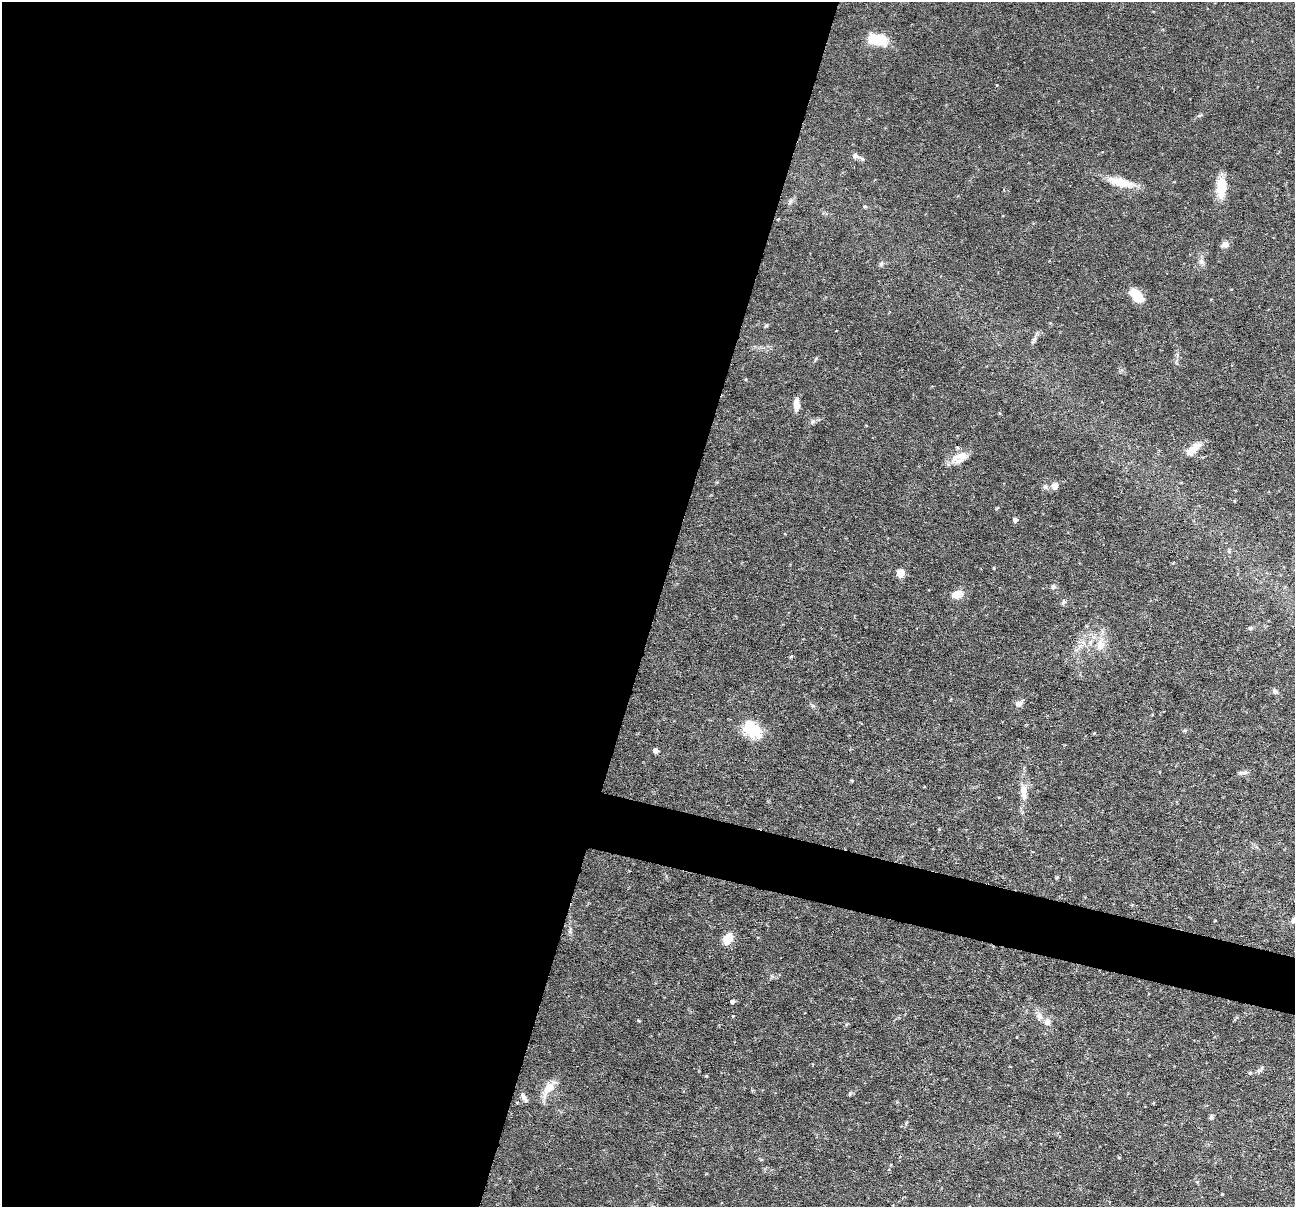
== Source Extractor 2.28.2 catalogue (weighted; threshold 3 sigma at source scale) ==
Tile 5 of 4 x 4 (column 1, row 2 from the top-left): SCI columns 1-1293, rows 2656-3860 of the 5173 x 5188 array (HDU 1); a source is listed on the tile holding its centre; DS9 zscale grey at full resolution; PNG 1297 x 1209 px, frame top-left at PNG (2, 2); no overlay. Shown black and unused: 53% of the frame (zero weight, under 3 of 6 exposures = <1% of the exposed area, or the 3 px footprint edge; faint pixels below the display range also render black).
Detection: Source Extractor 2.28.2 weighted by HDU 2 'WHT'; one run over the whole footprint, this tile lists its part. Background 0.0644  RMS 0.0042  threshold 0.0171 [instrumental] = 3 sigma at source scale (4.09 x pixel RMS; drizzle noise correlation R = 1.36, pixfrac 0.8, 0.05/0.05 arcsec/px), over >= 5 px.
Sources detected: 43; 1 inside a brighter listed object's ellipse — not listed separately; the other 42 listed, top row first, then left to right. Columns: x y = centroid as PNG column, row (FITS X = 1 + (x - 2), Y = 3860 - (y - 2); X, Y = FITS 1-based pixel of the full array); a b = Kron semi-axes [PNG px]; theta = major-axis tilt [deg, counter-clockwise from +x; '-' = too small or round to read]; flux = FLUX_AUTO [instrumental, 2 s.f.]
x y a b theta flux
877 39 18 10 -12 12
855 156 8 7 - 1.4
1120 182 31 10 -15 8.9
1221 187 26 11 88 8.1
865 206 6 4 0 0.46
1225 244 9 8 - 1.9
881 264 7 5 70 0.81
1137 295 16 9 -49 8.5
1035 339 9 4 81 1.1
796 404 14 6 89 3.1
813 422 7 4 46 0.87
1193 449 21 8 38 5.4
962 456 17 12 10 4.6
1055 486 8 7 - 2.4
1015 520 5 5 - 1.2
900 573 8 7 - 3.6
1053 587 6 6 - 0.98
957 594 10 7 17 5.2
1064 601 8 5 88 0.89
1250 628 6 5 - 0.67
1100 645 15 12 -87 5
791 657 5 3 - 0.42
1275 691 7 6 - 1
1019 704 10 7 -1 1.5
752 729 23 15 -40 13
1185 730 5 4 - 0.54
656 751 5 5 - 1.5
1244 773 11 5 10 1.3
852 780 5 3 - 0.41
1024 792 20 9 -89 4.5
570 931 7 4 72 0.71
728 939 14 9 60 5.2
733 1001 4 4 - 1
1039 1016 12 7 -75 1.9
1047 1022 9 8 - 2.1
1250 1073 5 5 - 0.54
549 1088 24 10 47 5.1
850 1094 6 4 89 0.47
523 1096 11 6 -53 1.5
517 1102 3 3 - 0.4
1211 1117 6 5 - 0.82
1222 1194 3 2 - 0.3
Unlisted compact peaks at least as high as the median listed source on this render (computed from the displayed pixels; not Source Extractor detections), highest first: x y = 997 85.